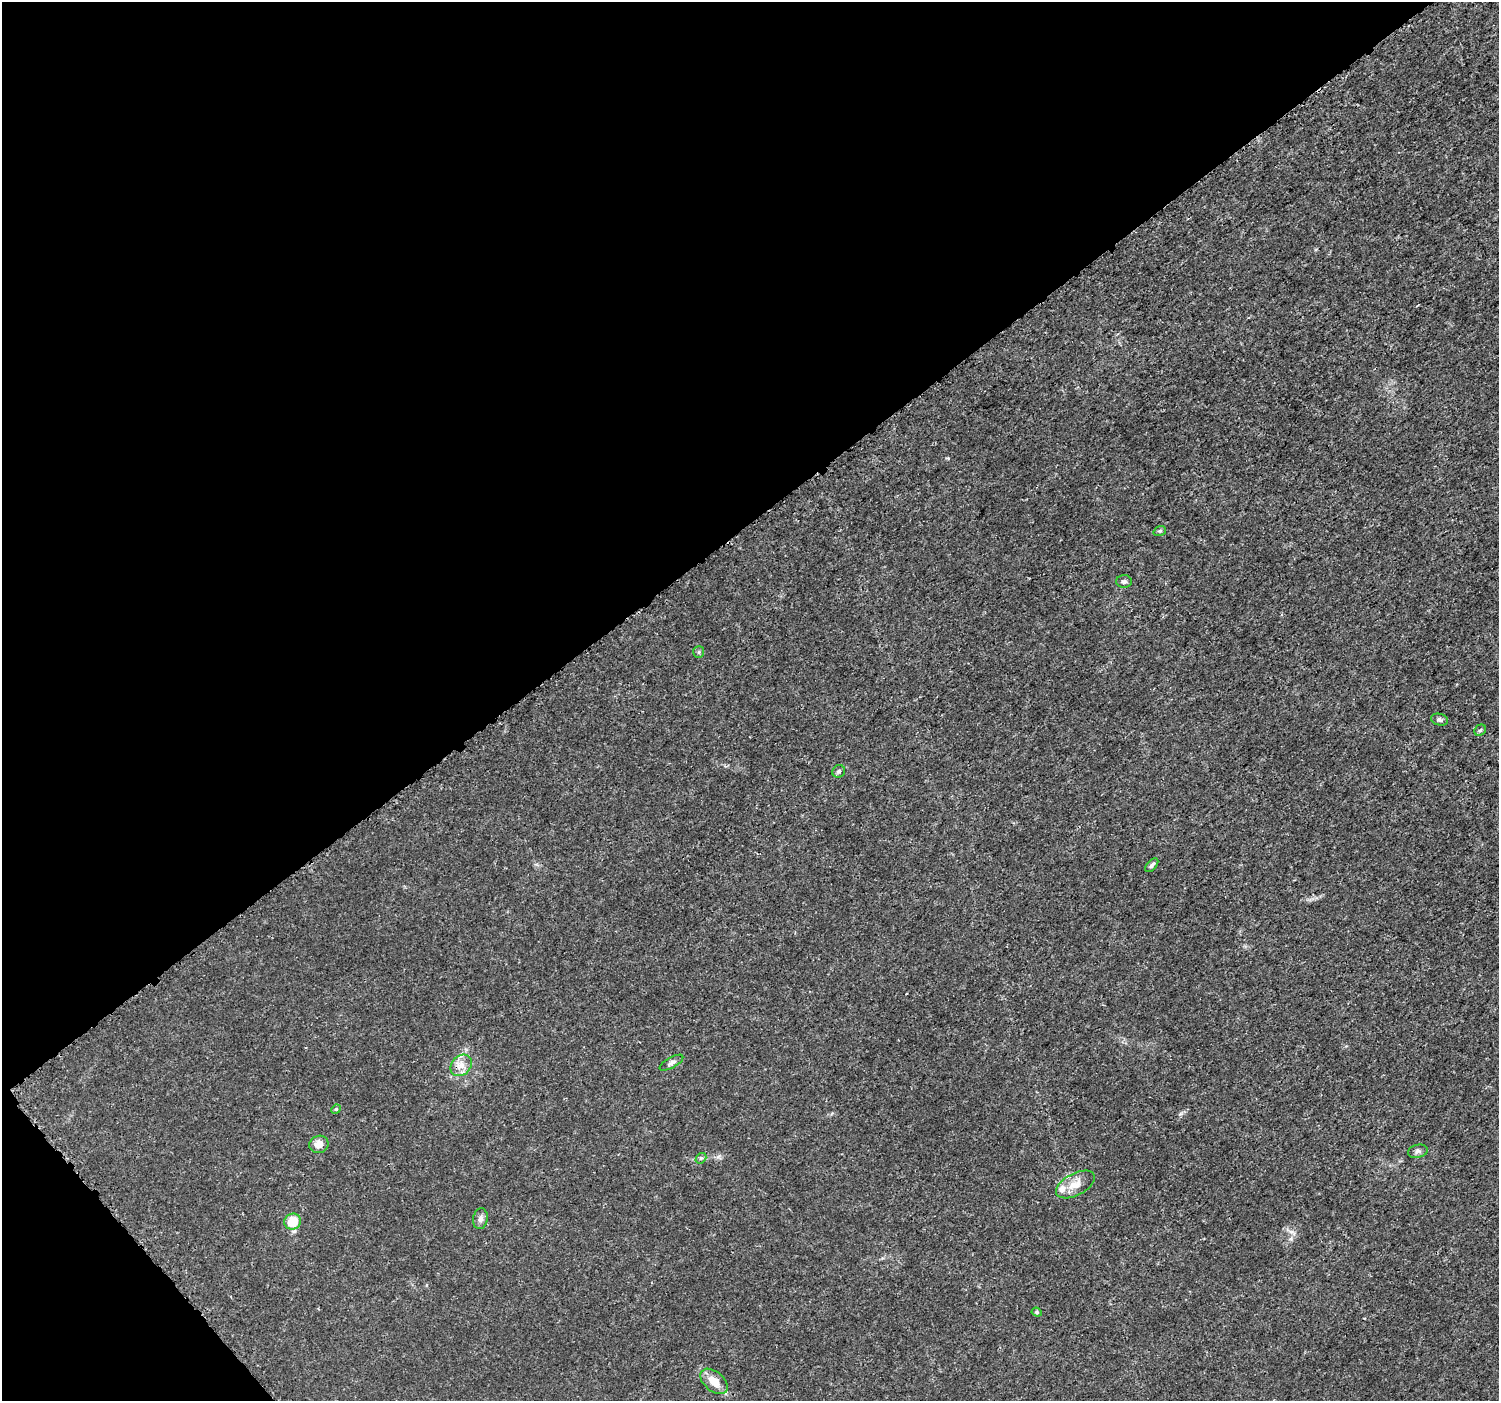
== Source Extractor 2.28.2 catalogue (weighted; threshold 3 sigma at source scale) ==
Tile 5 of 4 x 4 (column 1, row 2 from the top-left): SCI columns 23-1519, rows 2965-4363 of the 6037 x 5992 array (HDU 1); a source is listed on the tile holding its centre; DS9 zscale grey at full resolution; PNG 1501 x 1403 px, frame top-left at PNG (2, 2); each listed source drawn as its Kron ellipse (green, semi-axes under 4 px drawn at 4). Shown black and unused: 39% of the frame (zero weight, under 3 of 5 exposures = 2% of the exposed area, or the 3 px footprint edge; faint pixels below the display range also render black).
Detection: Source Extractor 2.28.2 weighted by HDU 2 'WHT'; one run over the whole footprint, this tile lists its part. Background 0.00147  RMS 7.1e-04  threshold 0.00317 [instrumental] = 3 sigma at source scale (4.5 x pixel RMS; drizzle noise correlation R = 1.50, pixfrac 1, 0.0396/0.0396 arcsec/px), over >= 5 px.
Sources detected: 20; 2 inside a brighter listed object's ellipse — not listed separately; the other 18 listed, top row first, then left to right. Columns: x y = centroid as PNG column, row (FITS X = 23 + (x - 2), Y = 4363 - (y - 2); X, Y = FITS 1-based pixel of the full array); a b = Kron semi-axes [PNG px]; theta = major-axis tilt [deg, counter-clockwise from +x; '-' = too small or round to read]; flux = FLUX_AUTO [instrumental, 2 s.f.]
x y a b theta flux
1160 531 6 5 - 0.11
1124 581 7 6 - 0.19
699 652 6 5 - 0.11
1440 720 9 6 -14 0.2
1480 730 6 5 - 0.11
839 771 7 6 - 0.17
1152 865 8 4 48 0.18
671 1063 13 5 29 0.25
461 1065 12 9 45 0.63
336 1109 5 4 - 0.072
319 1144 10 8 19 0.58
1418 1151 10 6 13 0.22
701 1158 6 4 41 0.11
1075 1184 21 11 28 0.9
480 1219 10 7 80 0.29
293 1222 8 7 - 1.7
1037 1312 5 4 - 0.088
714 1381 16 9 -41 1